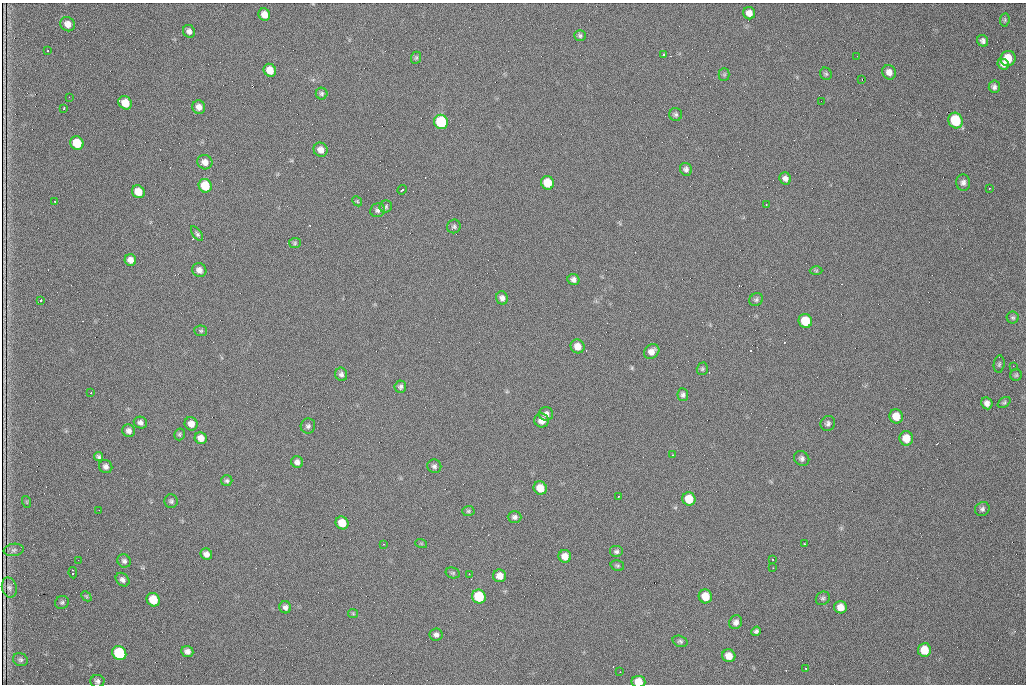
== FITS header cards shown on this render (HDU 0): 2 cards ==
NAXIS1  =                 1024 /fastest changing axis
NAXIS2  =                  682 /next to fastest changing axis

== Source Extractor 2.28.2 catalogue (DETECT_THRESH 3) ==
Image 1024 x 682 px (HDU 0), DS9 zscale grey, 1 PNG px = 1 image px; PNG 1028 x 686 px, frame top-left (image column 1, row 682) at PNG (2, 3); each listed source drawn as its Kron ellipse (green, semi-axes under 4 px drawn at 4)
Background 885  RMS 21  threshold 64.2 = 3 sigma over >= 5 px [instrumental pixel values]
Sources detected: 137; all 137 listed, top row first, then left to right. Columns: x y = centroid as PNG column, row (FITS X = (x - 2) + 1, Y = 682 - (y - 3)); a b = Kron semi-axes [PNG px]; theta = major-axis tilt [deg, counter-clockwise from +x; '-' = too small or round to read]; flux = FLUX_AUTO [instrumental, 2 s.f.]
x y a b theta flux
749 13 6 6 - 9900
264 14 6 5 - 11000
1005 20 6 4 83 2200
68 24 8 7 - 10000
189 31 6 6 - 5600
580 36 6 5 - 2900
983 41 6 5 - 4500
48 51 3 2 - 2400
664 55 3 3 - 6800
857 56 2 2 - 670
416 58 6 5 - 2200
1008 58 8 7 - 26000
1003 64 6 5 - 6000
270 70 6 6 - 19000
889 72 7 6 - 8900
826 74 6 5 - 2400
724 75 6 5 - 2200
862 79 2 2 - 880
994 87 6 5 - 4100
322 94 6 6 - 3100
69 97 2 2 - 560
821 101 2 2 - 750
125 103 7 6 - 22000
199 107 7 6 - 8400
64 108 3 3 - 3400
676 114 6 6 - 3100
955 120 8 7 - 70000
441 122 7 6 - 110000
77 143 7 6 - 35000
321 150 7 6 - 10000
205 162 8 7 - 9100
686 169 6 6 - 4400
785 178 6 5 - 5700
547 183 7 6 - 33000
963 183 8 7 - 5400
205 186 7 6 - 37000
989 188 3 2 - 1100
402 190 5 2 - 3000
138 192 7 6 - 18000
55 201 3 2 - 1200
357 201 6 4 -45 1700
766 205 3 2 - 1500
386 207 6 6 - 2600
378 210 7 7 - 4100
454 226 7 6 - 3000
197 234 8 4 -54 3300
295 243 6 5 - 2300
130 260 6 5 - 8700
199 270 7 6 - 7800
816 271 6 4 -1 2100
573 280 6 5 - 5400
502 298 6 6 - 5700
756 299 7 6 - 3100
41 301 3 3 - 5300
1013 318 6 6 - 2800
805 321 7 6 - 39000
201 331 6 5 - 2200
578 346 7 6 - 13000
652 352 8 7 - 9600
999 364 9 5 82 2600
1013 366 2 2 - 8600
702 369 6 5 - 2400
341 374 7 6 - 4600
1016 375 5 5 - 2500
400 387 6 5 - 3700
91 393 3 3 - 2400
683 395 6 5 - 3700
1004 402 7 4 37 2400
987 403 6 5 - 6300
546 414 7 6 - 6500
896 416 7 6 - 20000
541 420 7 7 - 11000
140 423 7 5 -22 4900
828 423 8 7 - 4100
191 424 7 6 - 10000
308 426 7 7 - 3900
129 431 6 6 - 5700
179 434 6 5 - 2300
201 438 6 5 - 10000
906 438 7 7 - 20000
673 455 3 3 - 1800
99 457 4 4 - 2800
802 458 8 7 - 4300
297 462 6 5 - 5500
106 466 7 6 - 5100
434 466 7 6 - 4100
227 481 5 5 - 2900
540 488 7 6 - 19000
618 497 3 2 - 1500
689 499 7 6 - 27000
171 501 7 6 - 3100
27 502 6 4 -72 1400
982 509 7 6 - 4000
99 510 2 2 - 1000
468 511 6 5 - 2200
515 517 7 6 - 4500
342 523 7 6 - 24000
421 543 6 3 -19 1500
383 544 3 3 - 1100
805 544 3 3 - 3300
14 550 10 6 9 4200
616 552 7 6 - 3400
206 554 6 5 - 7000
565 556 6 6 - 12000
772 559 3 2 - 1600
78 560 3 2 - 1300
124 561 7 6 - 4100
617 566 7 5 -15 2400
773 568 2 2 - 1100
73 573 6 2 -80 3700
453 573 7 5 -14 2300
469 574 3 2 - 1200
500 576 6 6 - 12000
123 580 7 6 - 5100
9 588 10 7 -75 5200
86 596 6 4 -44 1800
705 596 7 6 - 22000
479 597 7 6 - 62000
823 598 7 6 - 3300
153 600 7 6 - 31000
62 602 7 6 - 3000
285 607 6 5 - 4500
841 607 6 6 - 12000
353 613 5 4 - 1600
736 622 7 6 - 5800
756 631 5 4 - 3100
436 635 6 6 - 4900
680 641 7 5 -18 3100
924 650 7 6 - 26000
187 651 6 5 - 6100
119 653 7 6 - 99000
729 656 6 6 - 14000
20 660 8 6 -26 3300
806 668 3 2 - 2100
620 672 2 2 - 1300
97 681 7 6 - 3800
638 682 7 5 -9 20000
At the frame edge (FLAGS 8, measured only in part): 1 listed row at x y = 638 682

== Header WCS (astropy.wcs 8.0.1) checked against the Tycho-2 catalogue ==
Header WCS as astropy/WCSLIB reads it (CRVAL/CRPIX/CD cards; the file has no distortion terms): RA---TAN/DEC--TAN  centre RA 07:09:19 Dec +30:56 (107.33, +30.93 deg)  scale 1.43 arcsec/px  FOV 24.4' x 16.3'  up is -93 deg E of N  parity flipped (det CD > 0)
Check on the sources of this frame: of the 60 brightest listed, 5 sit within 2.1 arcsec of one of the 10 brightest Tycho-2 stars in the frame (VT <= 12.48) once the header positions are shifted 0.52 arcsec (0.27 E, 0.44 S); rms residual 0.74 arcsec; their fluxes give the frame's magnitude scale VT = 23.49 - 2.5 log10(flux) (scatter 0.13 mag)
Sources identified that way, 5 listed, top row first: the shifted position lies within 2.1 arcsec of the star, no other Tycho-2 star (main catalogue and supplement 1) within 4.2 arcsec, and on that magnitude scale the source's flux lands within +1.5 / -3 mag of the star's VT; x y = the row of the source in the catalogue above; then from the Tycho-2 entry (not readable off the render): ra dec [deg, ICRS J2000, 3 dp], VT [Tycho-2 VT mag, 2 dp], TYC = Tycho-2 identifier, HIP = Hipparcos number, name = IAU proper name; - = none
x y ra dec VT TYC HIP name
955 120 107.215 +31.104 11.64 2438-821-1 - -
441 122 107.226 +30.900 10.76 2438-883-1 - -
77 143 107.244 +30.756 12.13 2438-718-1 - -
205 186 107.261 +30.807 12.26 2438-856-1 - -
479 597 107.445 +30.924 11.38 2438-1056-1 - -